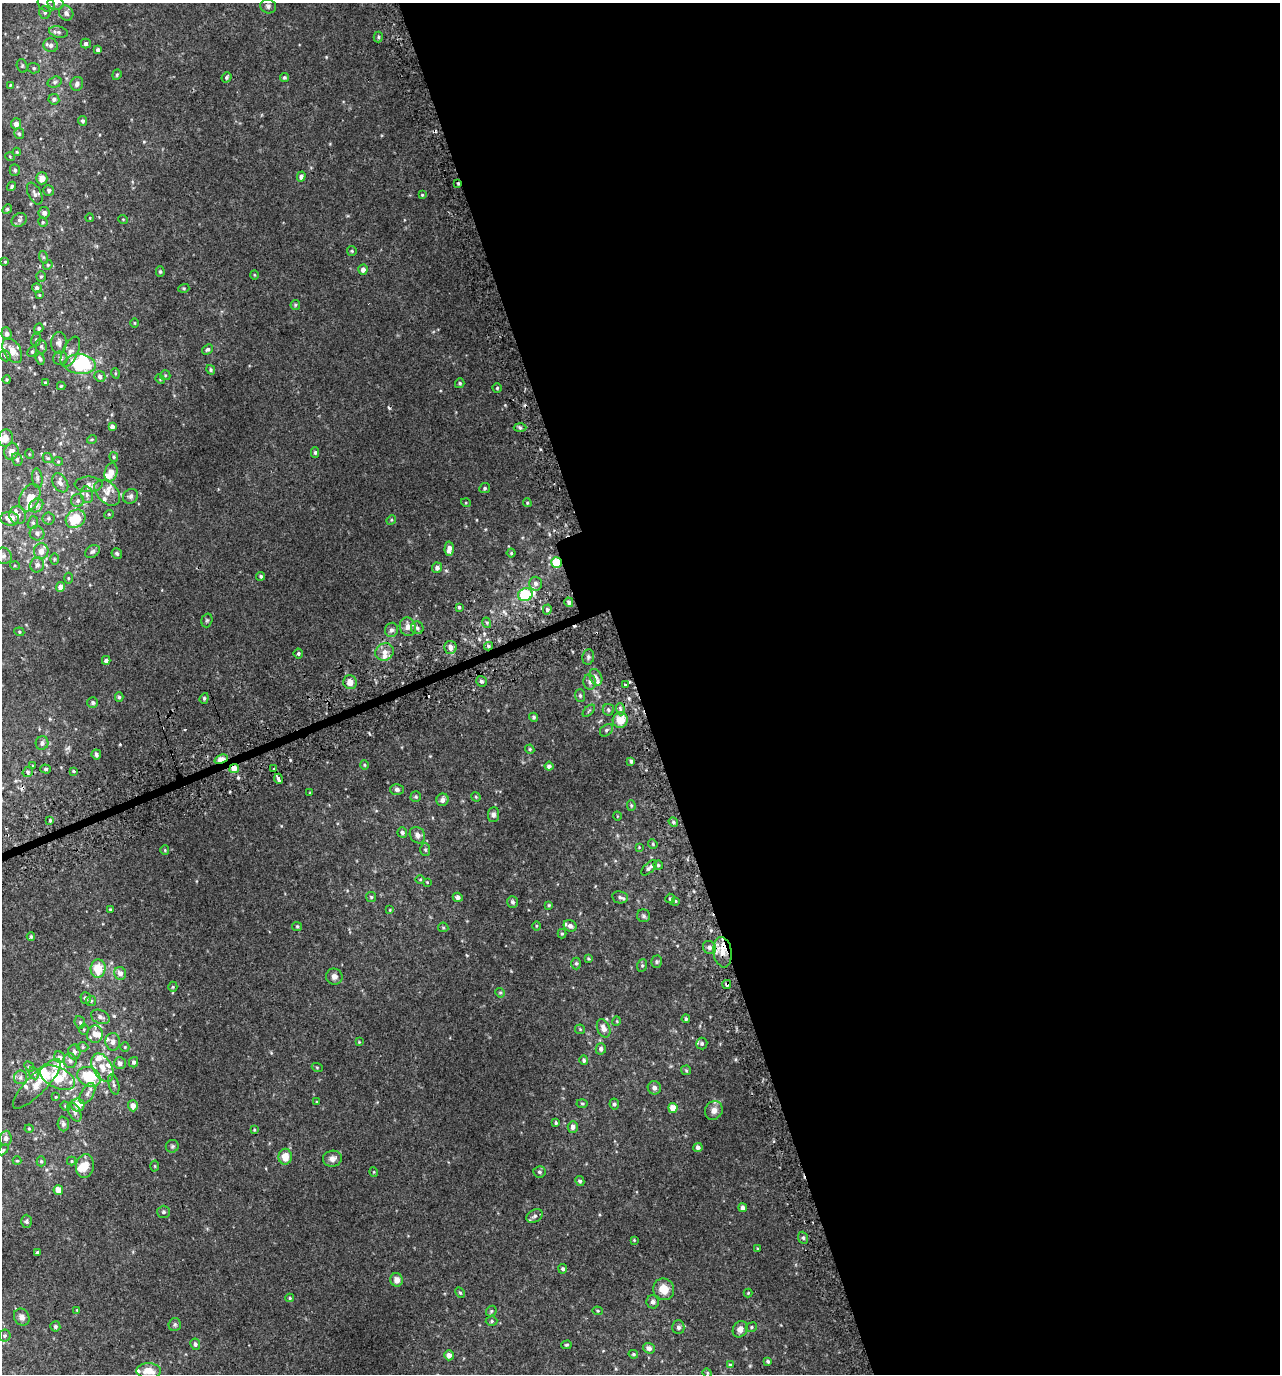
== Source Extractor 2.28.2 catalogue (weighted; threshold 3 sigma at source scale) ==
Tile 8 of 4 x 4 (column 4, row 2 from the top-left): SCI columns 4009-5286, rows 2793-4164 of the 5407 x 5580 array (HDU 1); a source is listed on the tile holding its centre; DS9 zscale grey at full resolution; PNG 1282 x 1376 px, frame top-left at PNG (2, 3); each listed source drawn as its Kron ellipse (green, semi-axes under 4 px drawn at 4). Shown black and unused: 51% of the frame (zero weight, under 2 of 3 exposures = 3% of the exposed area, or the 3 px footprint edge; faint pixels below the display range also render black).
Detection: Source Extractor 2.28.2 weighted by HDU 2 'WHT'; one run over the whole footprint, this tile lists its part. Background 0.0208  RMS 0.0078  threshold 0.0349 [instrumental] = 3 sigma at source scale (4.5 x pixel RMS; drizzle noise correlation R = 1.50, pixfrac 1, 0.0396/0.0396 arcsec/px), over >= 5 px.
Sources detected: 345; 2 inside a brighter object's white glare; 5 cosmic-ray / hot-pixel residue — neither listed nor drawn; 25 inside a brighter listed object's ellipse — not listed separately; the other 313 listed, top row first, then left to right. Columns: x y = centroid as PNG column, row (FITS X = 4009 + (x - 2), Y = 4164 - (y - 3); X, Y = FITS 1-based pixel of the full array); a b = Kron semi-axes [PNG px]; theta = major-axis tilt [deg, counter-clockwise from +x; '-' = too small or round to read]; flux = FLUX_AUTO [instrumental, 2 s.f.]
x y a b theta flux
55 3 8 7 - 3.2
46 4 9 7 -39 4.3
268 6 8 7 - 2
45 12 6 5 - 1.6
66 13 8 7 - 3
59 32 9 5 -14 2.1
378 37 5 4 - 1.2
86 43 5 5 - 1.9
51 45 7 6 - 2.7
98 50 4 3 - 1.6
22 66 7 5 -72 1.3
34 68 6 5 - 1.3
117 75 5 4 - 0.98
227 77 5 4 - 1.2
284 77 4 4 - 1.3
55 82 7 5 16 1.6
77 84 7 6 - 3.1
10 85 4 3 - 0.71
54 99 5 5 - 2.1
83 121 5 4 - 1.6
16 124 5 5 - 3.9
19 134 5 5 - 1.4
17 152 4 4 - 0.75
10 157 5 3 - 0.62
15 170 6 5 - 1.6
301 177 5 4 - 2.7
42 178 6 5 - 5.8
458 183 3 3 - 0.83
12 186 5 4 - 1.4
49 190 5 5 - 1.5
35 194 12 6 -63 2.6
422 195 4 3 - 0.75
7 209 5 4 - 0.87
44 213 5 5 - 3
90 218 4 3 - 0.51
123 219 5 3 - 0.59
19 220 8 6 36 2
43 222 5 4 - 0.89
352 251 5 4 - 0.89
43 257 6 4 -71 0.91
5 262 3 3 - 0.66
48 265 5 4 - 1
363 269 5 4 - 3.9
160 272 5 4 - 1.1
254 275 5 3 - 0.64
41 276 5 4 - 1
37 288 5 5 - 2.5
184 288 5 3 - 0.77
39 295 4 4 - 0.7
295 305 5 4 - 0.87
135 323 5 3 - 0.65
39 328 5 4 - 1.4
6 334 6 5 - 2.5
36 340 6 5 - 1.3
59 343 11 7 89 3.4
41 346 7 5 -76 1.6
208 349 6 4 41 1.6
12 351 13 8 -60 7.8
32 351 6 4 62 1.2
70 352 16 7 66 4.4
5 356 6 5 - 1.2
60 358 7 7 - 1.9
40 359 6 4 -70 1.5
80 364 16 10 -4 50
211 370 5 4 - 1.4
115 373 5 3 - 0.73
165 375 5 5 - 1
100 376 5 5 - 2.1
160 379 5 4 - 0.79
7 380 4 3 - 0.79
45 383 3 3 - 1.1
460 383 5 4 - 1.3
61 386 4 4 - 0.82
497 388 4 4 - 0.97
112 427 4 4 - 2.6
520 428 6 4 -2 1.3
5 438 9 7 74 7.6
92 439 5 3 - 0.76
12 452 8 7 - 5.6
315 452 5 4 - 1.2
29 454 5 3 - 0.53
114 457 5 4 - 0.93
48 458 5 4 - 1.1
17 459 7 5 -76 1.5
58 461 5 4 - 0.88
111 472 9 6 74 7
37 478 10 5 -83 1.9
60 483 10 7 -57 3.3
89 484 14 7 0 4
485 488 5 5 - 1.4
107 493 15 10 -45 5.8
87 495 8 6 -77 2.5
131 496 8 7 - 2
30 498 14 9 64 8.4
78 501 6 6 - 2.2
466 503 5 3 - 0.65
527 503 4 3 - 0.88
36 505 7 6 - 2.5
109 514 5 3 - 0.59
18 515 9 8 - 3.8
49 518 6 6 - 1.4
10 519 9 7 -8 8.3
76 519 10 8 35 24
391 520 5 4 - 0.85
33 523 6 5 - 1.4
37 533 7 7 - 2.6
449 549 7 4 87 4.7
41 551 8 7 - 4.6
92 551 8 5 33 1.7
117 553 5 5 - 1.5
511 553 4 4 - 1
3 556 8 8 - 2.6
54 559 6 4 -90 0.83
556 562 5 5 - 20
37 565 8 7 - 2.7
15 566 5 3 - 0.73
437 568 5 5 - 2.9
261 576 4 4 - 1.3
68 578 5 3 - 0.79
535 584 7 6 - 3
61 587 5 4 - 5.2
525 595 7 6 - 48
569 602 5 4 - 1.6
459 607 3 3 - 1.1
547 609 5 4 - 1.3
207 620 7 5 73 1.2
487 623 5 3 - 0.98
408 627 9 8 - 5
417 628 6 6 - 2.2
391 630 7 6 - 2.4
19 632 5 4 - 0.87
488 646 4 4 - 1.2
450 647 6 6 - 4.8
385 652 9 8 - 4.8
298 653 5 5 - 1.3
588 657 7 6 - 1.6
106 660 4 4 - 2.4
596 677 9 6 -66 2.3
481 681 6 5 - 1.9
350 682 7 6 - 6
590 682 7 6 - 2.5
625 685 3 3 - 6.9
580 696 6 5 - 1.5
119 697 4 4 - 1.3
204 698 5 4 - 1.2
93 702 5 5 - 1.5
620 709 6 4 -73 1.3
608 710 6 5 - 1.5
589 711 7 3 45 0.85
534 717 4 4 - 1.4
620 720 8 7 - 11
606 730 7 5 40 1.6
42 743 7 6 - 2.4
530 749 5 4 - 0.94
96 754 5 4 - 2
221 759 7 4 21 17
631 761 4 3 - 1.6
364 765 4 4 - 0.75
33 766 3 3 - 4.7
549 766 4 4 - 2.8
234 768 5 4 - 9.5
274 768 3 3 - 2.7
46 769 5 4 - 1.2
74 771 3 3 - 6.3
28 772 5 5 - 1.4
279 779 5 3 - 670
397 790 7 5 0 1.9
310 793 4 2 - 0.6
416 797 5 5 - 1.1
476 797 5 4 - 0.89
442 800 6 6 - 3.5
631 805 5 4 - 1
493 815 7 5 87 2.3
617 816 4 3 - 0.51
50 820 3 3 - 0.84
673 822 5 4 - 1.2
402 832 5 5 - 2.5
417 835 9 7 -54 3.7
653 844 5 4 - 0.9
639 847 4 4 - 0.61
165 850 5 4 - 0.78
425 850 6 5 - 1.3
658 865 5 4 - 1.1
649 868 10 5 43 2
420 879 5 3 - 0.73
427 882 4 4 - 0.6
371 897 5 5 - 0.97
458 897 5 4 - 2.9
620 897 8 6 -10 2.2
670 899 5 5 - 1.2
675 901 4 3 - 0.72
513 902 6 5 - 2
549 905 4 4 - 0.9
110 909 4 3 - 0.86
390 910 4 3 - 0.66
644 916 6 6 - 1.7
297 926 5 4 - 0.91
536 926 5 3 - 0.72
570 926 6 5 - 2.9
443 927 5 4 - 0.97
562 934 5 4 - 0.92
31 937 4 3 - 1.1
709 947 7 6 - 2.5
723 952 15 9 -81 9.3
588 959 4 3 - 0.84
657 962 6 5 - 1.3
576 963 6 4 90 1.2
642 965 6 5 - 1.2
98 969 9 7 85 15
120 973 6 6 - 4.4
334 977 8 8 - 3.6
727 984 4 4 - 1.5
173 987 5 4 - 0.92
500 993 5 4 - 0.94
86 998 6 5 - 2
91 1001 5 5 - 1.1
100 1017 10 6 -25 3.3
686 1019 4 3 - 1
617 1021 5 3 - 0.69
80 1022 6 5 - 1.3
604 1028 9 6 -66 5.2
580 1029 5 5 - 0.9
84 1030 5 4 - 0.93
95 1034 8 8 - 5.1
113 1042 9 7 -87 3.6
359 1042 4 3 - 0.52
702 1044 6 5 - 1.4
83 1047 6 5 - 1.1
125 1047 5 4 - 0.9
601 1049 5 5 - 2.2
74 1052 7 6 - 2.6
60 1057 6 5 - 1.9
584 1060 5 4 - 1.6
70 1061 7 6 - 2.4
134 1062 5 4 - 1.7
120 1063 6 6 - 3.2
29 1067 5 4 - 1.2
317 1067 5 3 - 0.74
102 1068 15 9 -62 9.5
686 1070 5 4 - 0.97
34 1073 6 5 - 1.6
20 1077 7 6 - 2
89 1077 12 9 -27 34
58 1078 19 10 -25 22
37 1084 33 10 46 12
114 1084 10 5 -75 2.1
654 1088 7 6 - 3.1
87 1094 11 6 59 3.3
56 1097 3 3 - 0.6
317 1102 3 3 - 0.69
582 1103 5 3 - 0.9
614 1104 5 4 - 1.5
78 1105 6 6 - 9.6
65 1106 5 4 - 0.88
133 1106 6 5 - 5
673 1108 5 4 - 9.2
714 1110 10 8 60 4.7
74 1112 10 5 -62 2.3
556 1123 4 3 - 1
63 1124 7 5 -86 2.3
573 1127 6 5 - 3.5
29 1129 4 4 - 0.74
254 1130 4 4 - 0.7
6 1138 7 5 85 2.6
172 1146 6 6 - 1.4
698 1147 4 4 - 3
3 1150 6 4 46 1
285 1157 8 7 - 9
332 1159 9 8 - 3.6
17 1161 4 4 - 0.73
41 1161 5 4 - 1.1
72 1161 4 4 - 0.79
85 1166 12 9 81 8.4
155 1166 5 3 - 0.73
374 1172 5 3 - 0.6
539 1172 6 5 - 1.6
580 1181 5 4 - 1.5
58 1190 5 4 - 8.1
743 1208 4 4 - 2.6
164 1212 6 6 - 1.5
535 1216 9 6 27 2.1
26 1221 6 5 - 1.5
803 1238 6 5 - 1.5
634 1240 4 4 - 0.64
758 1249 3 3 - 0.72
37 1253 4 3 - 3.8
563 1269 5 4 - 1.7
397 1280 7 6 - 4.4
664 1289 11 10 - 10
460 1293 6 4 -61 1.1
748 1293 4 4 - 0.73
290 1298 4 4 - 0.95
653 1302 6 6 - 2.2
77 1310 3 3 - 0.52
491 1311 6 4 48 1.1
598 1311 5 4 - 0.82
22 1317 9 7 -61 3.6
492 1321 6 5 - 1.1
175 1324 7 6 - 1.3
55 1326 5 5 - 1.6
678 1327 7 6 - 2.3
751 1327 6 4 24 1.2
740 1329 8 7 - 4.9
5 1336 6 6 - 1.3
195 1344 5 5 - 2
566 1345 5 4 - 0.93
649 1348 6 5 - 3.2
633 1354 5 4 - 1
449 1355 5 5 - 4.6
768 1361 4 4 - 1.2
730 1365 4 4 - 1.1
148 1371 12 7 -2 9
707 1373 5 4 - 0.85
Overlapping masked pixels (flux is a lower limit): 6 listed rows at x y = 458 183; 556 562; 525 595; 221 759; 234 768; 727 984
Isophote crosses this tile's border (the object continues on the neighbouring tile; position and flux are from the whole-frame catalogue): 3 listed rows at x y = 55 3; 46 4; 5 438